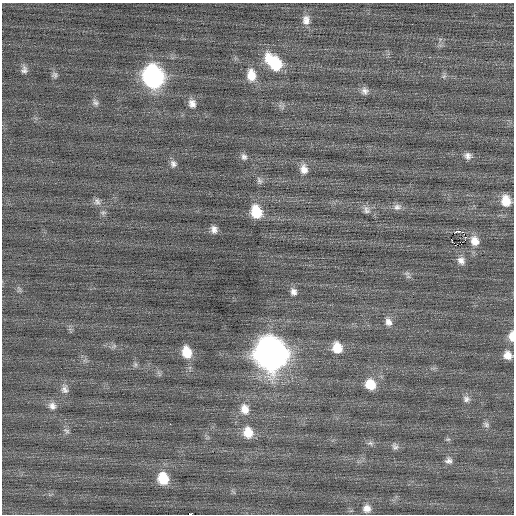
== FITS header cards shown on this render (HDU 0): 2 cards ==
NAXIS1  =                  512 / Axis length
NAXIS2  =                  512 / Axis length

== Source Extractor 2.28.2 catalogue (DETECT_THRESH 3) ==
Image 512 x 512 px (HDU 0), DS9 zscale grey, 1 PNG px = 1 image px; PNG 516 x 516 px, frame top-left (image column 1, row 512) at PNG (2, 3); no overlay
Background 0.0996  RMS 0.77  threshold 2.31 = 3 sigma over >= 5 px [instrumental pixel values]
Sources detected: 56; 1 with non-positive FLUX_AUTO (blend fragments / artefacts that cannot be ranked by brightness) is not listed; the other 55 listed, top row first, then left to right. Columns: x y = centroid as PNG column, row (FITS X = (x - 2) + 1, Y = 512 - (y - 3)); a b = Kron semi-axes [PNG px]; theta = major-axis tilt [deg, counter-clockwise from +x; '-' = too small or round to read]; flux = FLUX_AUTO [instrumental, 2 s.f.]
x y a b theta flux
306 20 14 10 -87 470
268 58 17 11 -88 1000
276 64 15 12 -79 2100
24 70 11 8 -85 230
54 75 9 8 - 160
251 75 15 11 -84 900
444 76 8 4 45 110
153 77 14 12 -75 18000
365 91 10 9 - 270
95 102 10 8 -54 190
192 103 12 9 -77 380
468 156 9 9 - 260
244 157 10 8 -60 220
173 164 10 9 - 240
304 169 13 10 -80 470
259 181 10 7 -66 180
97 201 10 9 - 240
506 201 14 11 -79 850
397 207 12 8 9 280
366 210 12 9 -62 280
256 212 13 10 -68 1600
103 213 9 6 6 140
214 229 9 8 - 300
458 231 6 3 7 540
465 238 4 2 - 29
475 241 8 7 - 480
461 260 11 9 -51 340
407 273 8 7 - 160
19 289 10 5 -70 120
293 292 10 8 -71 270
388 322 12 9 -66 350
511 336 12 7 90 510
114 346 7 5 45 110
337 348 13 11 -75 920
187 352 13 9 -73 1000
270 354 16 14 -73 73000
508 355 10 9 - 500
135 365 8 6 75 130
159 374 10 4 -57 120
370 384 12 11 - 1100
65 389 14 10 -84 360
466 399 10 9 - 250
52 406 12 11 - 370
245 409 15 12 -78 640
170 424 2 2 - 420
486 424 9 7 -33 160
66 431 10 7 -39 180
248 432 13 11 -71 900
448 439 7 5 -6 87
370 443 9 6 -19 170
395 446 10 9 - 200
448 460 10 10 - 250
163 478 13 11 -70 1400
367 508 10 9 - 380
190 514 3 2 - 1800
At the frame edge (FLAGS 8, measured only in part): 3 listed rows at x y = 511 336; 508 355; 190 514
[1 non-positive-flux detection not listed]